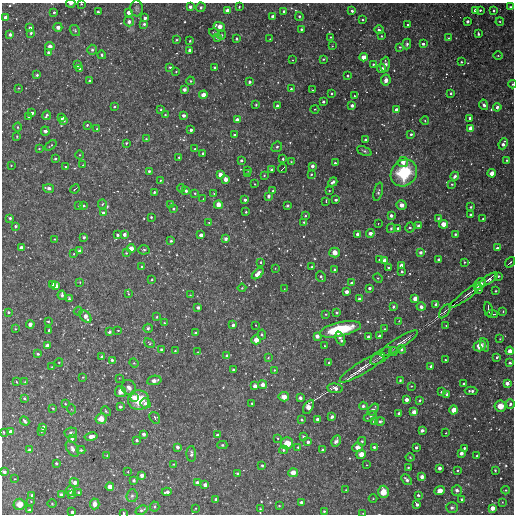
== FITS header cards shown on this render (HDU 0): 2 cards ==
NAXIS1  =                  512
NAXIS2  =                  512

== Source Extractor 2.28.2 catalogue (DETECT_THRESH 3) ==
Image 512 x 512 px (HDU 0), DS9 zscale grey, 1 PNG px = 1 image px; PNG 516 x 516 px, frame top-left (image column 1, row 512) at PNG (2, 3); each listed source drawn as its Kron ellipse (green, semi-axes under 4 px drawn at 4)
Background 2760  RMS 170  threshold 502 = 3 sigma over >= 5 px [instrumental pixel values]
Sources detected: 453; all 453 listed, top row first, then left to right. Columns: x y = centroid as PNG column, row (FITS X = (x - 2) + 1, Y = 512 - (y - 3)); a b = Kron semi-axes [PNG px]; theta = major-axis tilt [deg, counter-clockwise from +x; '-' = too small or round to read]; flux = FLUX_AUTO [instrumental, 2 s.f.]
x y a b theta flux
71 4 5 3 - 28000
81 4 3 3 - 11000
190 7 4 4 - 24000
201 7 5 4 - 24000
239 7 3 2 - 11000
511 7 3 3 - 21000
136 8 8 6 88 26000
227 10 4 3 - 49000
475 10 3 3 - 33000
480 10 3 3 - 14000
352 11 4 3 - 22000
493 11 3 3 - 18000
54 12 3 3 - 19000
98 12 3 3 - 20000
129 12 4 4 - 59000
284 12 3 3 - 31000
299 16 4 3 - 20000
6 17 4 3 - 63000
273 17 4 4 - 60000
145 18 3 3 - 34000
362 19 3 2 - 10000
467 21 3 3 - 35000
129 22 5 5 - 53000
500 22 4 3 - 11000
144 24 4 3 - 26000
408 25 2 2 - 10000
219 26 5 4 - 87000
58 27 4 4 - 59000
30 28 3 3 - 28000
301 29 3 3 - 16000
379 30 4 3 - 26000
75 31 6 4 -57 20000
31 33 3 3 - 25000
214 33 5 2 - 10000
478 34 3 3 - 18000
10 35 3 3 - 34000
222 35 4 3 - 14000
381 36 2 2 - 8600
217 37 4 3 - 45000
331 37 4 2 - 9200
448 38 3 3 - 10000
237 39 4 4 - 14000
270 39 2 2 - 5900
177 40 3 2 - 11000
190 41 3 2 - 18000
407 44 5 4 - 23000
423 44 3 3 - 27000
50 46 4 4 - 60000
332 46 2 2 - 6500
400 47 3 3 - 15000
92 50 5 5 - 27000
189 50 3 3 - 34000
48 53 3 3 - 24000
102 55 4 4 - 17000
498 56 5 3 - 9600
363 57 4 4 - 80000
323 59 3 2 - 13000
293 60 3 2 - 6500
461 62 3 3 - 11000
373 64 3 3 - 14000
385 64 7 4 84 45000
77 65 3 3 - 31000
170 67 3 3 - 20000
215 67 3 3 - 15000
80 68 4 3 - 20000
381 69 4 4 - 60000
176 72 3 3 - 9000
37 75 3 3 - 19000
347 76 3 3 - 14000
386 80 5 4 - 52000
89 81 3 3 - 18000
190 81 4 3 - 13000
249 82 3 3 - 32000
513 84 4 3 - 11000
19 88 4 3 - 8500
184 89 3 3 - 44000
291 89 3 3 - 16000
313 90 2 2 - 6400
332 93 3 3 - 13000
451 93 3 3 - 17000
203 95 4 4 - 88000
354 96 3 2 - 7200
323 102 3 3 - 23000
256 105 3 3 - 14000
352 105 3 3 - 37000
484 105 5 4 - 33000
277 106 3 3 - 22000
114 107 3 3 - 20000
497 107 4 4 - 40000
315 109 4 3 - 8100
396 109 4 4 - 34000
161 110 4 3 - 16000
32 113 4 3 - 33000
47 115 5 3 - 29000
165 115 3 3 - 14000
183 115 3 3 - 42000
29 117 3 3 - 19000
62 118 3 3 - 39000
470 118 3 3 - 32000
237 120 4 4 - 74000
64 121 3 3 - 20000
425 121 4 3 - 9400
87 125 3 3 - 16000
18 127 4 3 - 10000
471 128 4 4 - 69000
97 129 4 4 - 15000
191 130 3 3 - 31000
45 131 4 3 - 53000
411 134 3 3 - 20000
234 135 3 3 - 16000
17 136 4 3 - 11000
146 139 3 3 - 16000
365 140 4 3 - 17000
126 143 3 3 - 16000
503 144 6 3 66 45000
51 145 7 2 40 12000
277 147 6 5 - 16000
39 149 4 4 - 11000
195 149 3 3 - 18000
364 151 8 4 -24 20000
203 153 3 3 - 20000
79 155 4 3 - 12000
179 157 3 3 - 12000
55 159 3 3 - 17000
283 159 3 3 - 18000
241 160 3 3 - 17000
507 160 3 3 - 15000
291 162 2 2 - 7700
403 162 5 5 - 87000
335 163 3 3 - 25000
11 165 2 2 - 8000
83 165 3 3 - 7400
312 166 3 3 - 43000
65 167 3 3 - 18000
282 169 5 2 - 10000
248 170 3 2 - 8300
271 170 3 3 - 34000
149 171 3 3 - 19000
247 173 3 3 - 11000
404 173 14 12 46 640000
492 173 4 4 - 87000
220 174 4 4 - 66000
311 174 3 3 - 13000
264 175 4 3 - 10000
455 176 4 3 - 33000
226 179 4 4 - 69000
160 180 3 3 - 10000
333 182 5 3 - 45000
255 184 2 2 - 7800
452 184 3 3 - 14000
48 188 5 3 - 54000
181 188 4 4 - 17000
75 189 5 2 - 8100
186 191 3 3 - 32000
273 191 3 3 - 26000
329 191 2 2 - 8200
154 192 3 3 - 19000
378 192 9 4 77 28000
195 193 3 3 - 12000
214 194 3 3 - 10000
269 196 4 3 - 28000
203 199 2 2 - 6100
245 200 3 3 - 26000
336 200 3 3 - 23000
326 201 4 2 - 9700
102 204 5 4 - 13000
171 204 4 3 - 18000
79 205 3 2 - 11000
218 205 4 4 - 91000
287 205 3 3 - 18000
401 205 5 5 - 78000
84 206 3 3 - 15000
471 207 3 3 - 13000
173 209 3 3 - 14000
246 212 3 3 - 13000
103 213 4 4 - 30000
391 215 4 3 - 39000
470 215 3 3 - 18000
305 216 3 3 - 10000
151 217 3 3 - 15000
10 218 3 3 - 22000
438 218 3 3 - 16000
483 219 3 2 - 11000
209 222 4 3 - 10000
304 222 3 3 - 16000
378 224 3 2 - 11000
444 224 4 4 - 95000
15 226 3 3 - 20000
418 226 4 4 - 28000
410 227 5 4 - 22000
391 228 5 4 - 19000
398 228 4 4 - 28000
370 233 4 4 - 58000
357 234 4 3 - 38000
455 234 3 3 - 21000
118 235 4 3 - 25000
125 235 3 3 - 50000
201 235 4 3 - 47000
84 237 3 3 - 27000
55 239 3 2 - 9200
226 239 3 3 - 43000
171 241 3 3 - 20000
21 248 4 4 - 68000
131 248 4 4 - 86000
497 248 3 3 - 26000
144 250 5 4 - 19000
79 251 4 3 - 38000
334 252 5 5 - 100000
421 252 4 4 - 38000
126 253 4 4 - 12000
74 254 2 2 - 9700
380 260 3 3 - 36000
384 260 4 4 - 61000
439 260 3 3 - 34000
261 262 4 2 - 9900
464 262 4 3 - 11000
510 262 6 3 51 12000
401 265 4 3 - 47000
142 267 3 3 - 24000
312 267 4 3 - 15000
388 267 3 3 - 20000
275 268 3 2 - 7100
334 270 3 3 - 25000
402 272 3 3 - 19000
258 274 7 4 41 97000
321 276 5 4 - 26000
498 276 4 3 - 17000
378 278 5 4 - 15000
489 279 11 4 34 40000
152 280 3 3 - 14000
80 282 3 3 - 8600
352 283 3 3 - 40000
53 284 3 3 - 43000
480 284 7 5 44 120000
56 286 4 4 - 58000
242 288 4 4 - 14000
369 288 3 3 - 32000
284 289 3 2 - 6900
479 290 3 3 - 9500
496 291 3 3 - 12000
347 292 4 3 - 57000
128 294 4 4 - 13000
468 294 22 3 37 45000
62 295 4 3 - 27000
190 295 3 3 - 9900
69 299 4 3 - 23000
359 299 3 3 - 22000
415 299 4 4 - 72000
436 305 4 3 - 51000
198 307 3 3 - 39000
393 307 4 4 - 28000
421 307 4 4 - 57000
488 310 7 2 -79 20000
78 311 4 4 - 13000
445 311 8 4 54 20000
503 311 4 4 - 10000
8 312 4 3 - 17000
337 313 4 4 - 18000
326 314 4 3 - 11000
492 314 5 2 - 14000
85 317 7 4 -51 85000
157 317 4 3 - 12000
399 321 4 3 - 8400
48 322 3 3 - 12000
164 323 4 3 - 12000
30 324 4 4 - 51000
233 325 3 3 - 31000
256 325 3 2 - 6600
446 325 2 2 - 7100
148 328 5 4 - 21000
15 329 4 3 - 9200
340 329 21 7 13 600000
385 329 3 3 - 16000
49 330 3 3 - 23000
118 330 2 2 - 8600
109 332 4 3 - 28000
195 333 3 3 - 17000
262 334 5 4 - 19000
317 336 4 4 - 55000
379 336 3 3 - 32000
368 337 3 3 - 27000
340 339 7 3 -66 51000
500 339 2 2 - 6500
256 340 4 4 - 91000
149 343 6 4 -37 13000
399 343 22 5 33 61000
485 345 7 3 -70 35000
47 346 4 4 - 61000
324 346 3 3 - 12000
479 346 6 5 - 160000
161 349 3 3 - 19000
401 349 4 4 - 29000
175 351 3 3 - 14000
510 351 4 4 - 76000
198 352 2 2 - 5900
393 352 4 4 - 25000
38 354 3 3 - 20000
227 356 4 4 - 36000
381 356 13 5 35 34000
102 357 4 3 - 40000
497 357 4 3 - 23000
268 358 3 3 - 12000
112 360 3 3 - 26000
445 360 3 2 - 12000
59 362 4 3 - 7800
134 363 4 4 - 11000
329 363 3 3 - 17000
510 363 3 3 - 20000
431 366 4 3 - 37000
52 367 3 3 - 13000
362 368 26 6 32 100000
233 370 3 3 - 30000
274 370 3 2 - 10000
83 377 4 3 - 8600
119 378 2 2 - 6900
154 380 7 4 11 54000
400 380 3 3 - 20000
17 382 4 2 - 7900
25 382 3 3 - 15000
507 383 4 4 - 56000
464 384 3 3 - 32000
263 385 4 4 - 67000
255 386 4 3 - 61000
411 386 4 3 - 10000
129 387 8 7 - 65000
335 388 7 5 -9 59000
120 391 6 5 - 83000
471 391 6 3 1 35000
441 392 3 3 - 15000
447 394 3 3 - 24000
134 397 4 3 - 51000
284 397 5 4 - 110000
24 398 3 3 - 21000
300 398 3 3 - 37000
139 400 10 10 - 360000
407 400 3 3 - 56000
420 400 4 3 - 19000
145 403 5 5 - 52000
252 403 3 3 - 14000
65 404 4 3 - 12000
510 404 4 4 - 32000
363 406 4 4 - 30000
500 406 6 5 - 150000
120 407 3 3 - 30000
308 407 8 4 61 100000
53 408 3 2 - 14000
71 409 5 3 - 10000
373 410 7 4 54 46000
454 410 4 4 - 100000
106 411 5 4 - 15000
414 412 4 4 - 77000
399 413 3 3 - 24000
370 416 7 4 31 32000
332 417 4 3 - 27000
155 418 6 4 -55 27000
101 419 5 5 - 120000
317 419 3 3 - 40000
302 420 4 3 - 15000
25 421 5 3 - 26000
374 421 3 3 - 39000
380 421 4 4 - 28000
43 427 4 4 - 55000
422 430 4 3 - 44000
41 431 4 3 - 13000
3 432 3 3 - 10000
10 432 4 3 - 48000
71 433 6 5 - 28000
446 433 3 2 - 8300
144 434 3 3 - 40000
217 435 3 3 - 30000
303 436 3 3 - 15000
91 437 6 4 11 84000
278 438 3 2 - 11000
72 439 4 4 - 38000
137 440 3 3 - 27000
336 441 6 4 60 32000
362 441 4 4 - 18000
308 442 4 4 - 42000
287 443 6 6 - 170000
222 445 5 4 - 21000
177 447 3 3 - 42000
298 447 3 3 - 19000
357 447 5 5 - 85000
374 447 3 3 - 23000
416 447 3 3 - 26000
464 448 3 3 - 20000
72 449 9 5 -55 57000
29 450 3 3 - 28000
81 450 4 4 - 17000
283 450 4 4 - 21000
323 450 3 3 - 32000
461 453 4 3 - 51000
191 454 8 4 -89 35000
361 454 5 4 - 110000
107 455 4 3 - 9900
477 456 3 3 - 21000
410 457 4 4 - 12000
56 463 3 3 - 13000
174 464 3 2 - 9500
262 465 3 3 - 18000
366 465 3 2 - 7200
408 467 3 3 - 14000
439 468 3 3 - 49000
457 470 3 3 - 16000
495 470 3 3 - 15000
4 472 4 3 - 31000
128 472 3 2 - 7100
293 473 5 4 - 93000
238 474 3 3 - 17000
142 475 4 3 - 55000
422 477 4 4 - 58000
15 479 3 3 - 7300
134 480 4 3 - 19000
407 480 6 3 -49 38000
74 482 5 4 - 56000
197 482 4 3 - 37000
205 485 4 3 - 53000
110 487 4 4 - 82000
346 490 2 2 - 8000
457 490 5 5 - 35000
505 490 4 3 - 11000
70 491 5 3 - 40000
440 491 5 4 - 70000
78 492 3 3 - 17000
167 492 5 3 - 41000
383 492 6 5 - 170000
32 495 3 3 - 33000
61 495 4 3 - 27000
71 495 3 3 - 21000
418 495 3 3 - 22000
132 496 6 5 - 29000
215 499 3 3 - 22000
373 499 4 3 - 9100
462 499 3 3 - 24000
31 501 4 3 - 9000
301 502 3 3 - 24000
502 502 3 2 - 7500
52 503 5 3 - 9800
19 504 6 5 - 130000
95 504 5 4 - 60000
417 504 4 3 - 34000
279 506 2 2 - 10000
155 507 5 5 - 17000
452 507 6 5 - 31000
196 508 2 2 - 7600
492 508 4 4 - 77000
260 509 3 3 - 9200
30 510 3 3 - 37000
142 510 6 3 25 27000
324 511 3 3 - 17000
72 512 3 3 - 31000
124 513 3 3 - 14000
363 513 4 2 - 7300
At the frame edge (FLAGS 8, measured only in part): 8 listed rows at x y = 71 4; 81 4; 513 84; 3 432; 4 472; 72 512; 124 513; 363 513

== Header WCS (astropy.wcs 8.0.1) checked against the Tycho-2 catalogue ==
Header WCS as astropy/WCSLIB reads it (CRVAL/CRPIX/CD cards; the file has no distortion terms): RA---TAN/DEC--TAN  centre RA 23:32:50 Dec +14:53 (353.21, +14.89 deg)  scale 3.52 arcsec/px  FOV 30.0' x 30.0'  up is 0 deg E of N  parity normal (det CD < 0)
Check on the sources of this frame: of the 60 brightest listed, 5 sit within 5.3 arcsec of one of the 6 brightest Tycho-2 stars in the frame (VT <= 12.59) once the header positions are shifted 3.75 arcsec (3.01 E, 2.24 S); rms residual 2.59 arcsec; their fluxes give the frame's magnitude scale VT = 24.89 - 2.5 log10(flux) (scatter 0.40 mag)
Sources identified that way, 5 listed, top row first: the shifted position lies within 5.3 arcsec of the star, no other Tycho-2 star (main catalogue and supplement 1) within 10.6 arcsec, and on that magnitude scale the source's flux lands within +1.5 / -3 mag of the star's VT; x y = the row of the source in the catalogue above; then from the Tycho-2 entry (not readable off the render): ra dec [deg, ICRS J2000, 3 dp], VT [Tycho-2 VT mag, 2 dp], TYC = Tycho-2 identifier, HIP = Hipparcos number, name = IAU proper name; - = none
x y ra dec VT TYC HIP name
404 173 353.061 +14.969 9.57 1175-13-1 116167 -
139 400 353.330 +14.747 10.59 1175-475-1 - -
500 406 352.964 +14.741 11.95 1175-403-1 - -
287 443 353.180 +14.705 12.18 1175-349-1 - -
19 504 353.451 +14.646 12.59 1175-477-1 - -